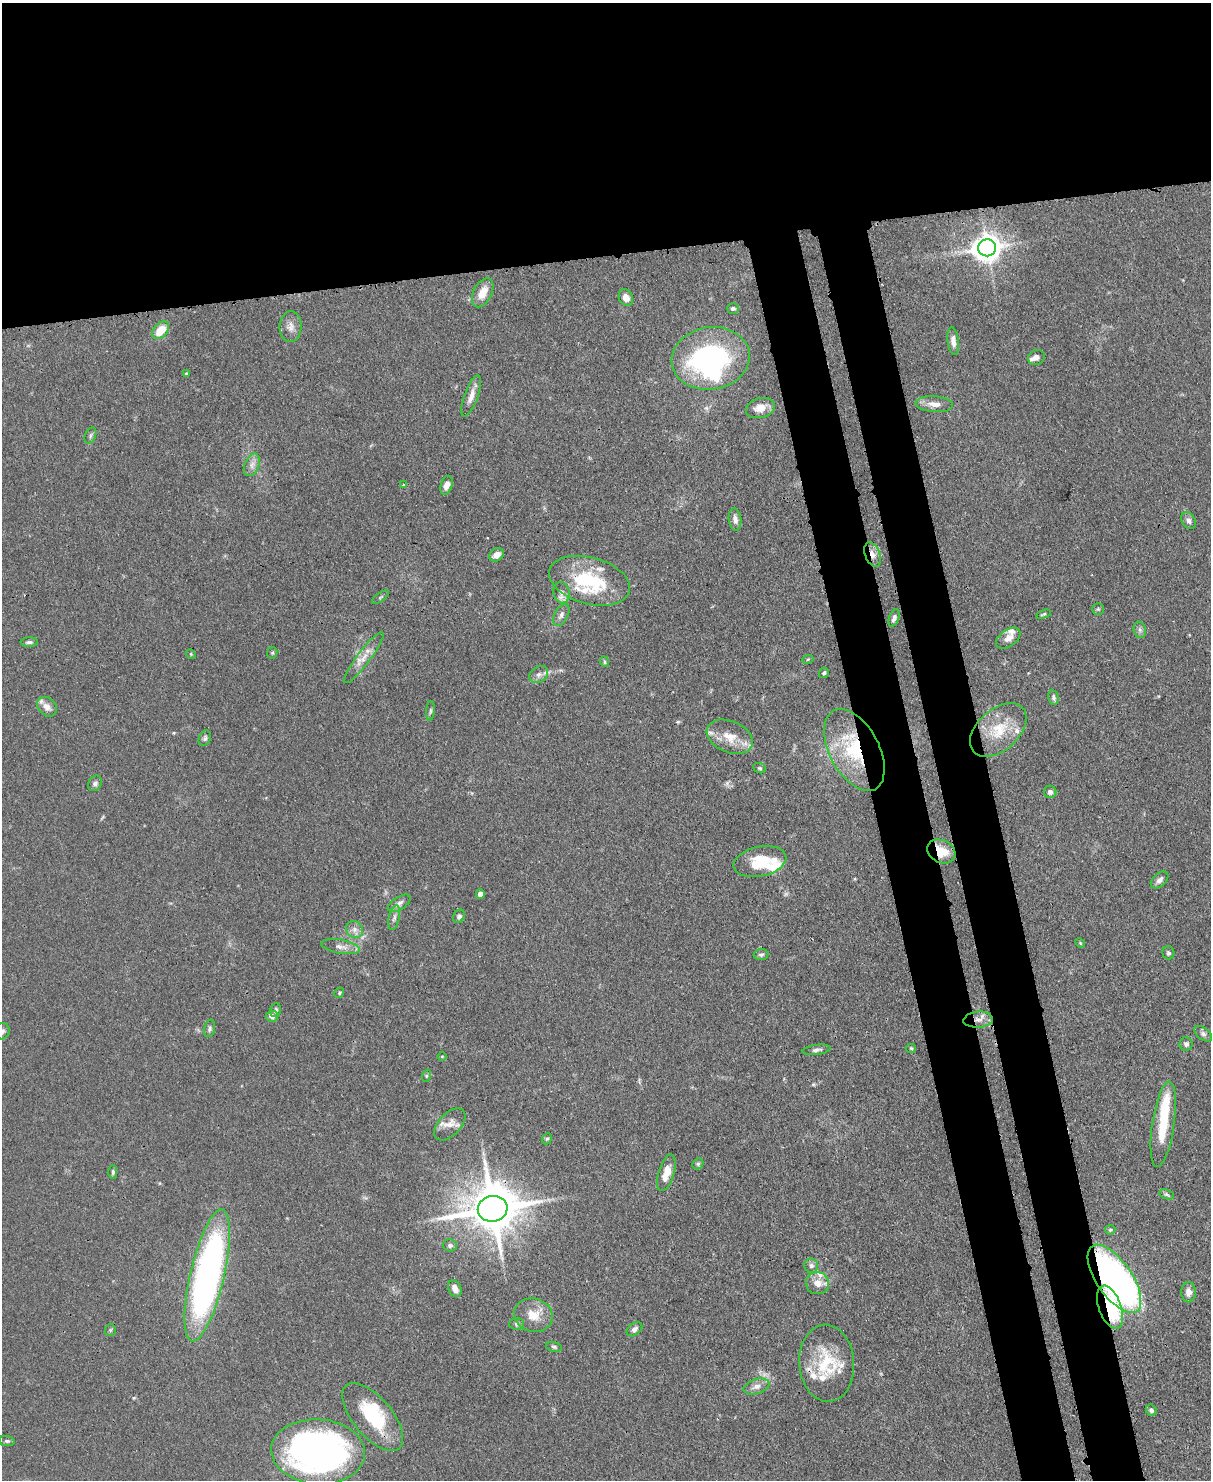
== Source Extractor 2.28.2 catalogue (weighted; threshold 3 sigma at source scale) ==
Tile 2 of 4 x 3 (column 2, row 1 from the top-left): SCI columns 1285-2493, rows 3167-4644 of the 4988 x 4969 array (HDU 1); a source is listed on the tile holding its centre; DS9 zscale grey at full resolution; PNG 1213 x 1482 px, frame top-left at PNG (2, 3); each listed source drawn as its Kron ellipse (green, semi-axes under 4 px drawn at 4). Shown black and unused: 24% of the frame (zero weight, under 3 of 4 exposures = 9% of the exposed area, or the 3 px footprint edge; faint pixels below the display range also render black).
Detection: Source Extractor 2.28.2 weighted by HDU 2 'WHT'; one run over the whole footprint, this tile lists its part. Background 0.0719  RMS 0.004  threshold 0.0181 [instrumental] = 3 sigma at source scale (4.5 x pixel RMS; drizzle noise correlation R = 1.50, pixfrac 1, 0.05/0.05 arcsec/px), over >= 5 px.
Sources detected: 118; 2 too faint to see at this stretch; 2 inside a brighter object's white glare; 1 cosmic-ray / hot-pixel residue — neither listed nor drawn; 13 inside a brighter listed object's ellipse — not listed separately; the other 100 listed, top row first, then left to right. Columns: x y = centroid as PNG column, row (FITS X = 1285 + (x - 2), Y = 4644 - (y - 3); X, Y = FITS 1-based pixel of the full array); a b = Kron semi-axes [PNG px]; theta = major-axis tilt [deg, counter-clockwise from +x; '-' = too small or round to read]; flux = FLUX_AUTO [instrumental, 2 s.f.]
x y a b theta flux
987 248 9 8 - 500
483 293 16 9 63 6
626 297 9 7 -65 2.9
733 308 6 5 - 0.94
291 327 15 11 86 3.2
161 330 10 6 47 8.8
953 341 14 5 -83 2.6
1036 357 8 7 - 1.7
711 358 39 31 9 74
186 374 4 3 - 0.64
471 396 22 7 71 3.4
934 404 19 8 -5 3.6
760 408 15 9 15 5
90 435 8 5 68 0.88
252 465 12 7 67 2.4
403 485 3 3 - 0.4
447 485 10 6 73 2.7
735 520 11 6 -83 2.3
1188 520 9 6 -62 1.7
497 555 8 6 34 2.6
873 555 13 7 -68 3
589 581 41 23 -15 31
561 593 11 8 -81 2.2
380 597 10 2 35 0.55
1098 609 6 6 - 0.67
1044 614 7 4 19 0.62
561 615 12 6 61 1.8
894 618 9 5 69 1.3
1140 630 8 6 -77 1.1
1008 638 14 8 36 2.8
29 642 8 5 1 1
272 653 6 5 - 0.62
191 654 5 4 - 0.4
364 658 31 6 53 4.6
808 659 5 3 - 0.4
604 662 5 4 - 0.61
824 673 5 4 - 0.66
539 675 10 7 33 1.7
1053 697 7 5 -80 1
47 707 11 8 -42 2.7
430 711 10 4 85 0.72
998 730 33 20 41 14
730 737 24 15 -24 8.1
205 738 8 5 64 0.98
854 750 44 25 -62 32
760 768 6 5 - 0.7
95 783 8 6 56 1.2
1050 792 6 6 - 1.3
941 851 15 11 -28 9.1
760 862 27 15 12 14
1159 880 10 6 42 1.9
480 894 4 4 - 2.8
399 903 13 6 33 1.8
459 916 7 5 59 1.1
394 918 13 5 77 1.6
354 929 9 8 - 1.9
1080 943 5 4 - 0.41
340 947 19 7 -10 2.8
1168 953 6 6 - 0.98
761 955 7 5 7 0.92
339 993 5 4 - 0.59
276 1010 7 5 74 0.79
272 1016 6 5 - 1.7
978 1020 15 8 5 3.5
210 1028 9 5 75 0.99
2 1031 8 7 - 1.3
1203 1034 10 6 -38 1.3
1186 1044 6 6 - 1.1
911 1048 5 4 - 0.46
816 1050 14 5 8 1.4
442 1056 5 3 - 0.37
426 1076 6 4 72 0.52
450 1124 19 11 46 4.2
1163 1124 43 11 82 15
547 1139 6 4 65 0.63
698 1164 6 5 - 0.64
113 1172 7 4 89 0.79
666 1173 19 7 73 5
1167 1194 8 4 -20 0.78
493 1209 15 13 9 2000
1110 1230 5 5 - 0.57
450 1245 7 6 - 1.2
811 1266 7 7 - 1.3
207 1275 68 17 77 180
1114 1279 39 17 -56 170
817 1283 11 11 - 4
455 1289 9 6 -65 2.6
1188 1292 10 7 -88 2.6
1110 1307 23 11 -70 33
533 1315 19 16 -17 6.9
516 1324 7 6 - 0.94
634 1329 9 6 39 1.4
110 1330 6 5 - 0.61
554 1347 8 4 -13 0.77
827 1363 38 27 -85 20
756 1387 13 7 16 2.6
1151 1410 6 5 - 1
373 1417 41 19 -50 23
7 1441 8 5 -9 0.9
318 1452 47 32 -4 190
Overlapping masked pixels (flux is a lower limit): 8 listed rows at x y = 873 555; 589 581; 854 750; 941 851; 978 1020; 493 1209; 1114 1279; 1110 1307
Isophote crosses this tile's border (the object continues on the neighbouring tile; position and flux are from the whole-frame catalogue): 1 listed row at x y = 2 1031